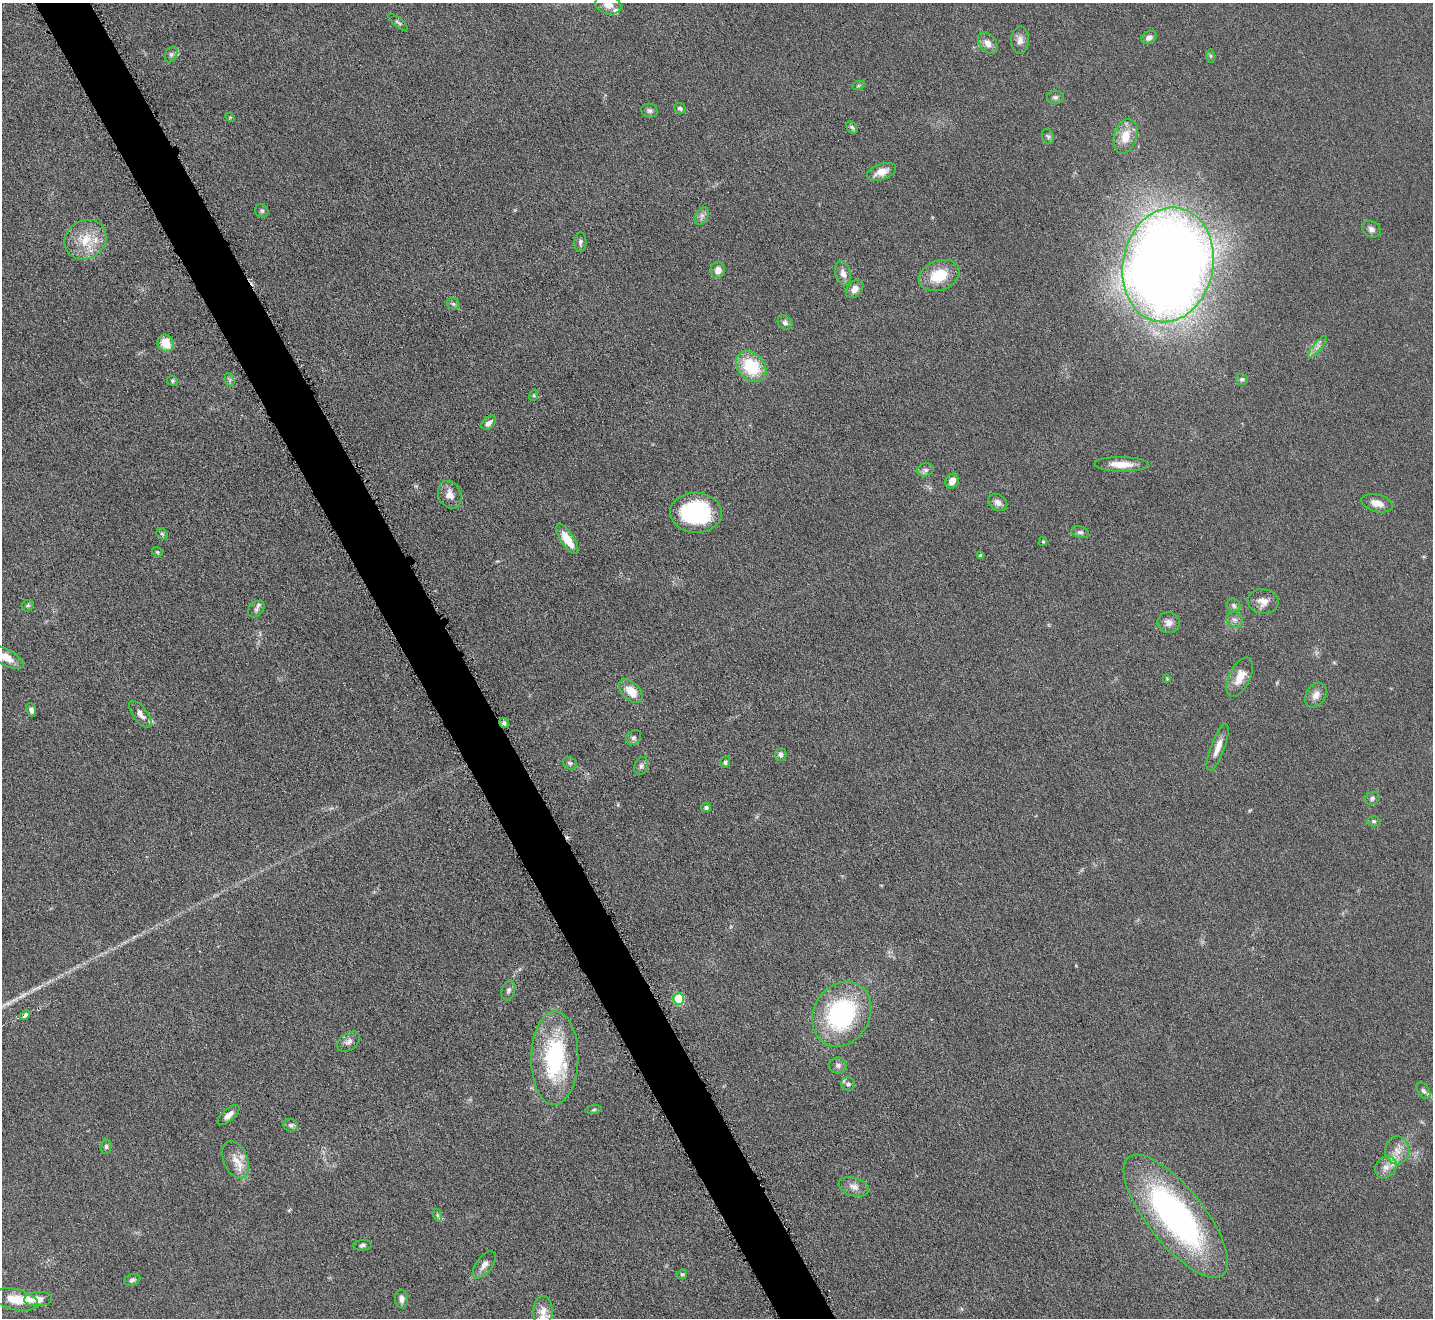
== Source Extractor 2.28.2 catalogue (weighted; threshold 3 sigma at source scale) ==
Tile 11 of 4 x 4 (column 3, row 3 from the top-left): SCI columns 2864-4294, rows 1474-2789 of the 5726 x 5715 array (HDU 1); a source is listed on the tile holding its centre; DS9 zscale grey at full resolution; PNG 1435 x 1320 px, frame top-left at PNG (2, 3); each listed source drawn as its Kron ellipse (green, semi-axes under 4 px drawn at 4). Shown black and unused: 4% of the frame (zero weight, under 4 of 8 exposures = <1% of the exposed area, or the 3 px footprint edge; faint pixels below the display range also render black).
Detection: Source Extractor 2.28.2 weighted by HDU 2 'WHT'; one run over the whole footprint, this tile lists its part. Background 0.0475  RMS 0.0046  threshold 0.0186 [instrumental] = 3 sigma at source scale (4.09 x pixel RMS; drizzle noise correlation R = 1.36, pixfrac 0.8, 0.05/0.05 arcsec/px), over >= 5 px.
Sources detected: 104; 5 inside a brighter listed object's ellipse — not listed separately; the other 99 listed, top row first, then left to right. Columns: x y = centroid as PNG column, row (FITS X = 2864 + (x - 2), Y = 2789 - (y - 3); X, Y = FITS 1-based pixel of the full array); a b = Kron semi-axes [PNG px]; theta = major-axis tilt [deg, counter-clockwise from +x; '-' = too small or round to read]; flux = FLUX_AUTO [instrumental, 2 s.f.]
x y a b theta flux
608 5 13 9 -16 4.3
398 22 12 4 -39 0.96
1149 37 8 6 27 2
1020 40 13 9 87 2.6
988 43 12 8 -53 3.2
171 54 8 5 63 1.2
1210 56 6 4 -89 0.7
858 86 6 4 19 0.69
1055 97 8 6 3 1.2
680 108 6 5 - 0.83
650 111 8 7 - 1.2
230 117 5 4 - 0.42
852 127 7 4 -49 0.84
1048 136 7 5 -66 0.86
1125 136 18 11 74 7.5
882 172 15 8 19 5.1
262 211 7 6 - 0.98
702 216 9 6 60 1.6
1371 229 10 7 -31 1.8
86 240 22 19 33 12
580 242 10 6 87 1.3
1168 265 58 45 78 810
718 270 8 7 - 3.3
843 273 12 7 -74 2.9
939 275 21 14 20 13
854 289 10 7 47 2.7
453 304 6 5 - 0.9
785 323 8 6 -46 1.6
165 343 9 8 - 7.2
1318 346 14 4 50 1.9
751 366 17 13 -47 21
1242 379 6 5 - 1.1
230 380 7 4 -72 0.99
172 381 6 4 -24 0.72
534 395 6 4 72 0.54
489 423 8 5 42 2.3
1121 464 27 7 -1 6.2
925 470 8 6 14 1.5
952 481 8 6 58 3.1
450 495 14 11 -65 3.9
998 502 10 8 -33 2.2
1377 503 16 8 -15 4.1
696 513 26 20 -2 43
1080 532 9 5 -12 1.2
162 534 6 5 - 0.69
567 539 17 6 -57 9.2
1043 541 4 4 - 0.49
157 552 6 4 -22 0.57
981 556 4 3 - 0.96
1263 602 15 12 -9 4
1234 605 7 6 - 1.2
28 606 6 5 - 0.77
256 609 10 6 44 1.5
1234 619 8 7 - 1.8
1169 623 11 10 - 2.7
5 657 20 8 -28 5.8
1240 677 21 10 64 5.8
1167 679 4 4 - 0.4
631 691 14 8 -44 6.9
1316 695 13 9 57 3.2
31 710 7 4 -67 1.8
140 714 16 7 -53 2.9
504 723 5 4 - 1
633 737 8 6 42 1.3
1218 748 25 7 69 4.4
781 754 6 6 - 1.5
725 762 6 4 72 0.99
570 763 7 6 - 0.97
641 766 9 7 70 1.3
1372 798 8 6 20 1.1
706 807 5 4 - 0.89
1374 821 7 5 -2 0.76
508 990 10 6 72 1.4
678 999 5 5 - 25
842 1014 34 28 60 61
25 1015 5 3 - 4.7
349 1042 12 8 38 2.3
555 1058 47 23 89 50
838 1065 9 8 - 1.6
848 1084 7 6 - 1.4
1423 1091 9 5 -56 1.2
594 1110 8 4 9 0.84
229 1115 13 6 42 2.5
291 1125 7 6 - 1.1
106 1146 7 5 88 0.94
1397 1150 14 12 87 4.9
236 1160 20 12 -68 6.1
1386 1167 12 10 50 3.4
854 1187 15 9 -17 3.1
437 1215 6 4 -72 0.67
1176 1216 75 28 -51 130
362 1245 9 5 6 1
484 1265 16 7 52 2.8
682 1274 5 4 - 0.92
132 1280 8 5 17 1
38 1299 14 7 4 3.7
401 1299 9 6 -83 2.1
16 1300 22 10 -13 7.8
543 1311 15 9 88 4
Isophote crosses this tile's border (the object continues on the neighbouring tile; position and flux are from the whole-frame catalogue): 2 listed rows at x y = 608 5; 5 657